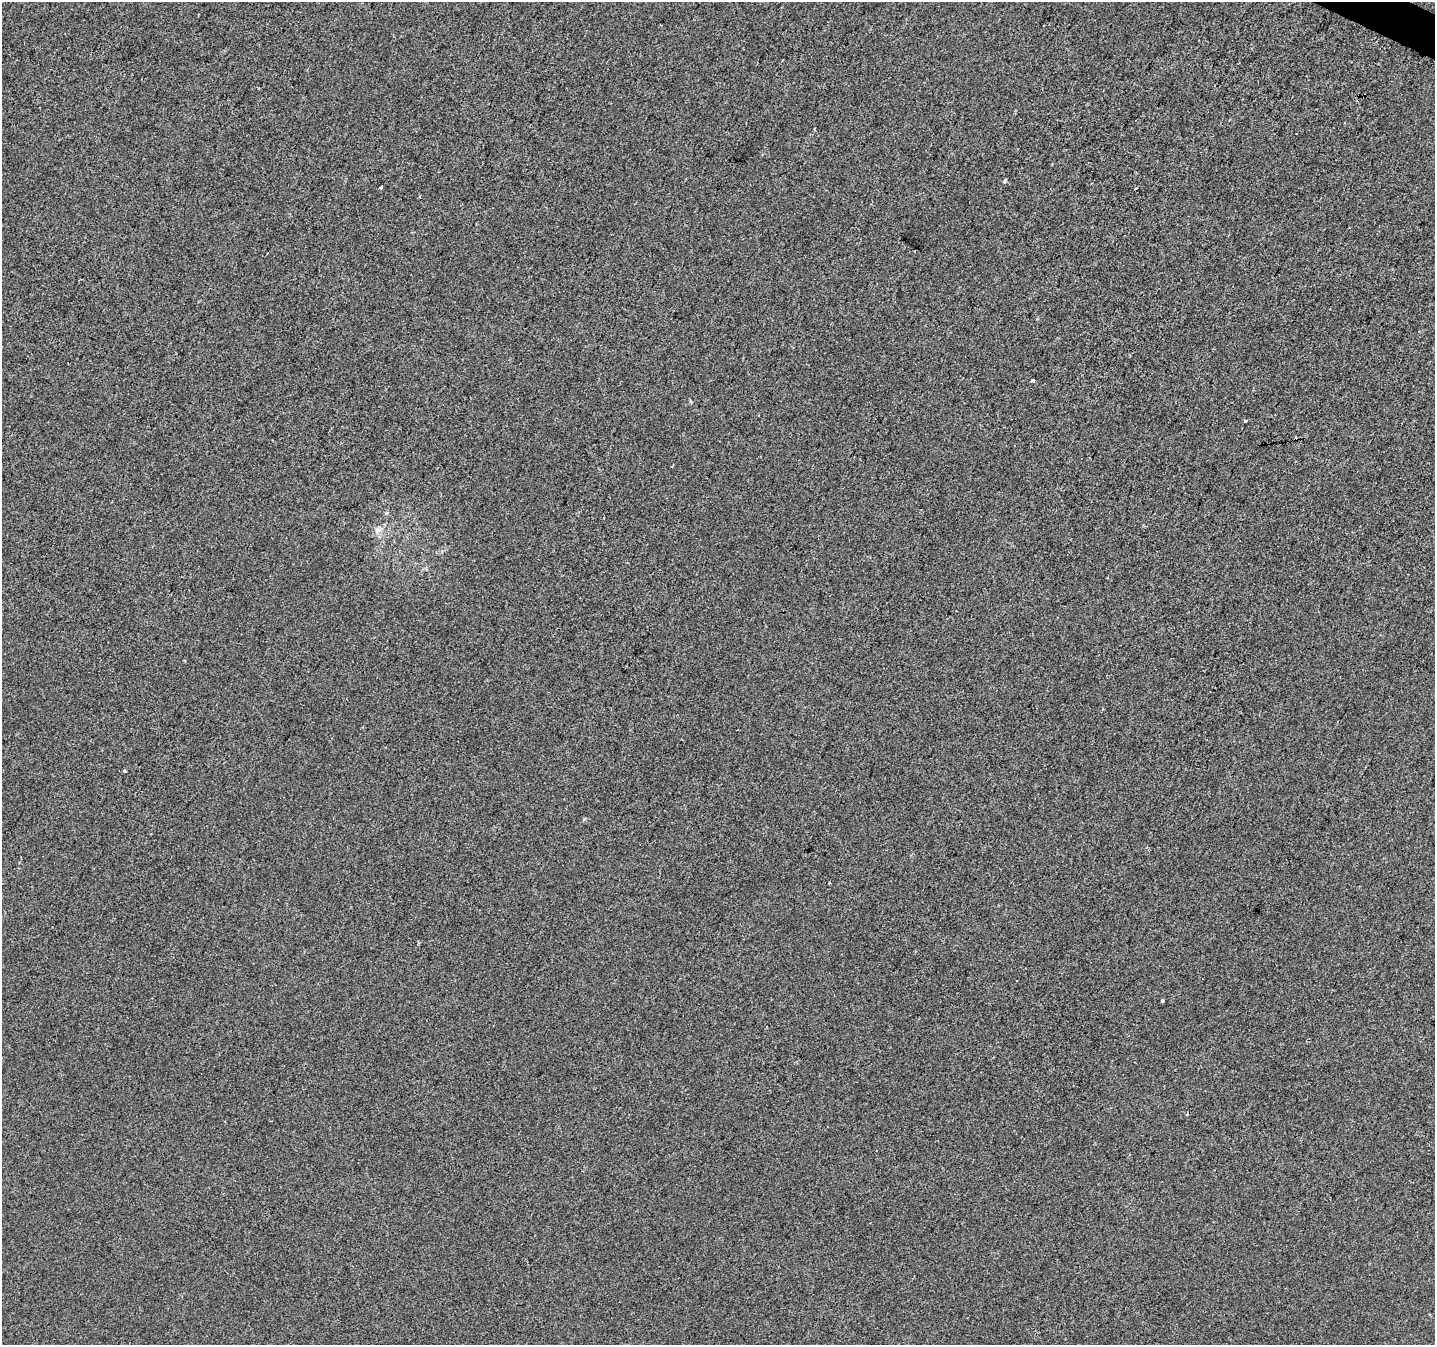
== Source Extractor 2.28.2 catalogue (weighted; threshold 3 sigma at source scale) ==
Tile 10 of 4 x 4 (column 2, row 3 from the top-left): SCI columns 1440-2872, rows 1611-2953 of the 5737 x 5840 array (HDU 1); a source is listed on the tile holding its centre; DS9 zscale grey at full resolution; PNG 1437 x 1347 px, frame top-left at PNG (2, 2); no overlay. Shown black and unused: <1% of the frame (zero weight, under 2 of 3 exposures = <1% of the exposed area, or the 3 px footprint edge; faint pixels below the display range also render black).
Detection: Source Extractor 2.28.2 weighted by HDU 2 'WHT'; one run over the whole footprint, this tile lists its part. Background 2.04e-04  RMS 0.0056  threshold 0.0252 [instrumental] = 3 sigma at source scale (4.5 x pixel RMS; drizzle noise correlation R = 1.50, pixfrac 1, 0.0396/0.0396 arcsec/px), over >= 5 px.
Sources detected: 12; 4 cosmic-ray / hot-pixel residue — not listed; the other 8 listed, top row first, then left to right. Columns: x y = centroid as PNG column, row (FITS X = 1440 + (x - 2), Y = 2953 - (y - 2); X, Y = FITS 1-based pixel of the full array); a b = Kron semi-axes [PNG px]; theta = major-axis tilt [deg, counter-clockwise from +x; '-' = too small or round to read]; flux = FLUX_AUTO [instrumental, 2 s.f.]
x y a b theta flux
1004 181 5 4 - 0.85
381 188 3 3 - 1
1032 380 4 3 - 1.7
1245 421 3 3 - 1.6
378 530 12 8 24 3.1
125 771 4 3 - 5.9
829 883 3 3 - 0.78
1162 1000 3 3 - 3.9